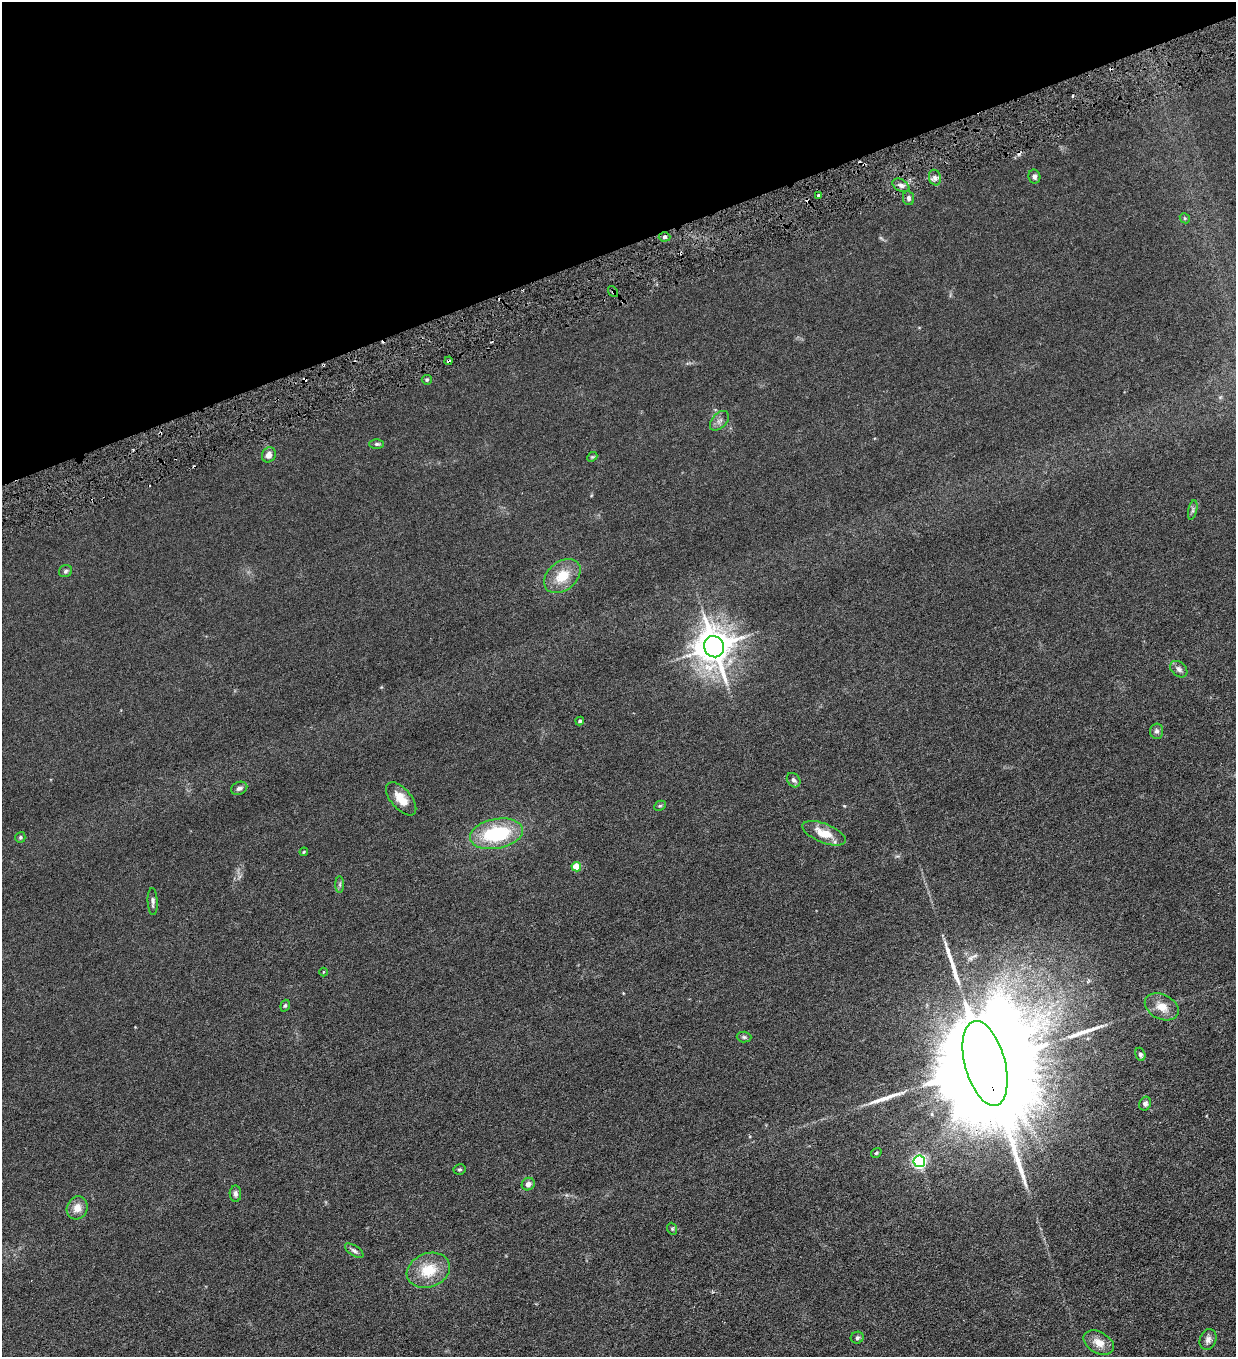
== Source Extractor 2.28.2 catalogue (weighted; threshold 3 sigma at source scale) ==
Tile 3 of 4 x 4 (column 3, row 1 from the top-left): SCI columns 2751-3984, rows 4066-5420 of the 5372 x 5421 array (HDU 1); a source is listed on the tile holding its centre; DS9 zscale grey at full resolution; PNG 1238 x 1359 px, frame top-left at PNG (2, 2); each listed source drawn as its Kron ellipse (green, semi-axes under 4 px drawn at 4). Shown black and unused: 18% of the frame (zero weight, under 3 of 6 exposures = <1% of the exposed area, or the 3 px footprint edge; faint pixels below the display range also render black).
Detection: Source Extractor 2.28.2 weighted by HDU 2 'WHT'; one run over the whole footprint, this tile lists its part. Background 0.0136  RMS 0.0032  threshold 0.0131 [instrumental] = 3 sigma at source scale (4.09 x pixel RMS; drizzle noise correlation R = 1.36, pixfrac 0.8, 0.05/0.05 arcsec/px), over >= 5 px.
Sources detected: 62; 8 cosmic-ray / hot-pixel residue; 3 long thin detections or spike segments (spike, bleed or trail) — neither listed nor drawn; the other 51 listed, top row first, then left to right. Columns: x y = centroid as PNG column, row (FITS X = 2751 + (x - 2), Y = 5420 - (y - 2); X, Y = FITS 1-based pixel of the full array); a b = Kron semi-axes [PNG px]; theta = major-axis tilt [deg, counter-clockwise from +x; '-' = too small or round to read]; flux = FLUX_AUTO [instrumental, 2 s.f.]
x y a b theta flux
1034 177 7 6 - 0.89
935 178 8 6 -75 0.93
901 185 9 6 -30 0.96
818 196 3 3 - 0.55
909 198 7 5 -80 0.72
1185 218 5 4 - 0.37
664 237 6 4 2 0.58
613 292 6 4 -51 0.45
448 361 4 3 - 0.99
427 380 5 5 - 0.4
719 421 11 7 47 1.2
377 444 7 5 1 0.54
269 455 8 6 59 1.7
592 457 5 4 - 0.33
1193 510 10 4 77 0.61
66 571 7 6 - 0.55
562 576 20 14 40 6.3
714 647 11 10 - 600
1179 669 9 7 -43 1
580 721 4 4 - 0.49
1157 731 7 6 - 0.74
794 780 8 6 -52 0.79
239 788 8 6 23 1.1
401 799 20 10 -49 4.4
660 806 6 4 27 0.43
824 833 23 9 -22 5.2
496 834 27 15 10 20
20 837 5 5 - 0.4
304 852 4 3 - 0.25
576 867 5 4 - 6.1
340 884 8 4 90 0.52
153 902 13 5 -88 0.89
323 972 4 3 - 0.29
285 1006 6 4 71 0.44
1162 1007 18 12 -26 3.7
744 1037 7 5 -1 0.54
1140 1054 7 5 -71 0.69
985 1063 43 20 -75 18000
1145 1104 7 5 65 0.9
876 1153 5 4 - 0.44
919 1161 6 5 - 56
459 1169 6 5 - 0.41
528 1184 7 6 - 1.2
235 1194 8 6 -88 0.81
77 1208 12 10 65 2.6
672 1229 6 4 -69 0.41
354 1251 11 5 -34 0.76
428 1270 22 17 21 7.7
857 1338 6 6 - 0.65
1208 1340 11 8 70 1.4
1099 1343 16 10 -30 3.2
Overlapping masked pixels (flux is a lower limit): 3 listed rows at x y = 613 292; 448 361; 985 1063